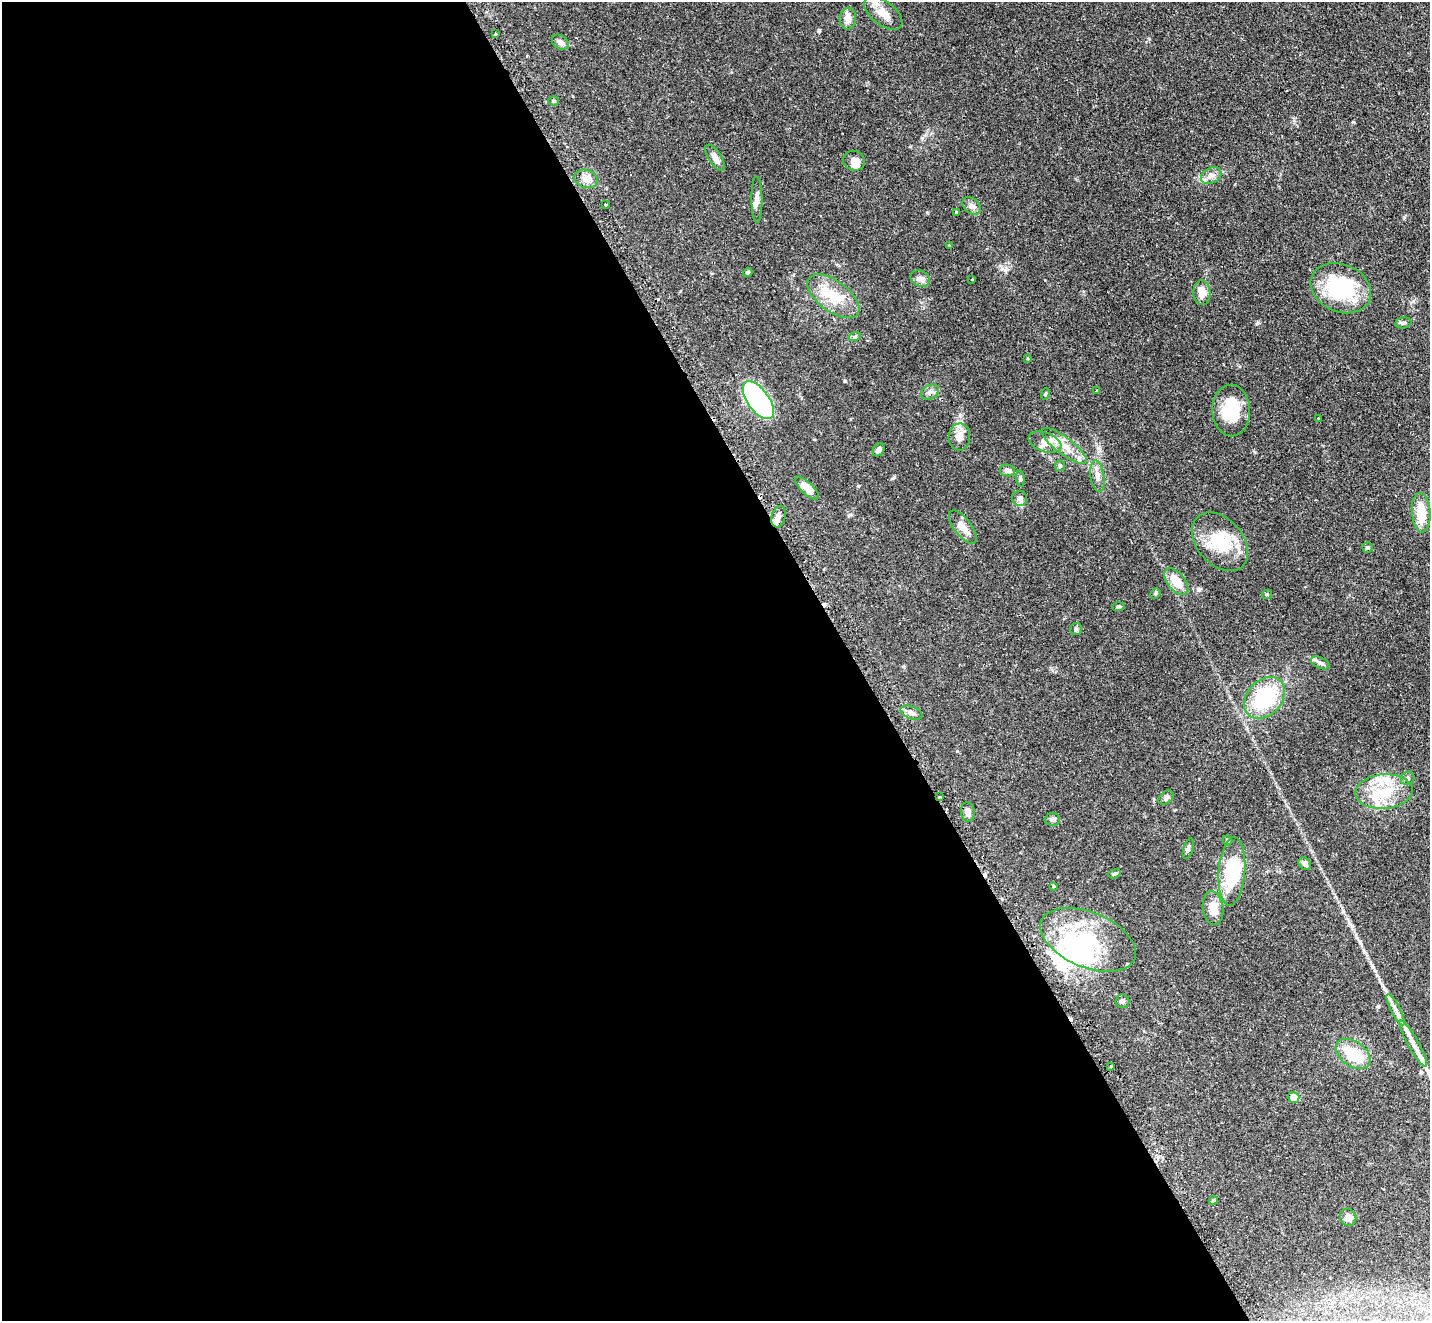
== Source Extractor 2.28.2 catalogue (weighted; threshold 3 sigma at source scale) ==
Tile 9 of 4 x 4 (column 1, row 3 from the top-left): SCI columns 28-1455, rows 1627-2945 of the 5770 x 5755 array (HDU 1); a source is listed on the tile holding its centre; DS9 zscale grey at full resolution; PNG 1432 x 1323 px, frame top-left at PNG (2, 2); each listed source drawn as its Kron ellipse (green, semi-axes under 4 px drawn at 4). Shown black and unused: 60% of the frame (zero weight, under 2 of 3 exposures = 3% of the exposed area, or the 3 px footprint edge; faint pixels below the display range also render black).
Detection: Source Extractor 2.28.2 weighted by HDU 2 'WHT'; one run over the whole footprint, this tile lists its part. Background 0.103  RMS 0.0054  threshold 0.0241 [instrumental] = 3 sigma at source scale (4.5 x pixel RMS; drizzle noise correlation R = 1.50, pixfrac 1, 0.05/0.05 arcsec/px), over >= 5 px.
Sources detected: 95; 6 inside a brighter object's white glare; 4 cosmic-ray / hot-pixel residue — neither listed nor drawn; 11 inside a brighter listed object's ellipse — not listed separately; the other 74 listed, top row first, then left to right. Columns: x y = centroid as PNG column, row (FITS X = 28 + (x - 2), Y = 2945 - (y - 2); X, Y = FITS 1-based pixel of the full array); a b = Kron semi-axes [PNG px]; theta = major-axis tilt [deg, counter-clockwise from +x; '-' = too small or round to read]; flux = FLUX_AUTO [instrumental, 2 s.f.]
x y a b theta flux
883 13 22 11 -38 6.9
848 18 11 8 84 4
495 34 3 2 - 0.68
560 42 9 6 -36 2.2
553 101 5 4 - 0.63
715 158 15 6 -58 2.4
854 161 11 9 -20 4.5
1211 176 11 7 28 2.7
586 179 12 9 -16 3.8
757 199 23 5 -89 2.9
606 205 3 2 - 0.51
972 206 10 7 -40 2.1
956 212 3 3 - 0.65
949 245 3 3 - 0.65
748 272 5 4 - 0.83
920 279 10 8 -25 2.4
972 279 3 2 - 0.73
1341 288 31 23 -24 39
1202 293 12 8 -86 5.4
833 296 30 15 -37 14
1403 323 8 5 10 1.2
855 336 6 4 21 0.74
1028 359 4 3 - 0.4
1097 391 3 2 - 0.6
930 392 9 7 28 2
1045 394 6 3 71 0.53
758 400 22 11 -54 110
1231 410 26 19 -88 19
1318 419 3 2 - 0.51
959 437 13 11 87 4.5
1045 442 17 9 -20 5.2
1064 446 27 8 -37 7.6
879 450 7 5 55 1.5
1060 466 5 5 - 0.81
1007 471 7 6 - 2.2
1097 476 16 7 -81 3.3
1020 479 8 4 -82 0.82
807 488 15 6 -43 6
1020 498 7 7 - 1.6
1421 513 20 9 -86 12
778 517 11 7 73 3.3
963 527 20 8 -53 5.4
1220 542 33 23 -48 23
1367 548 5 5 - 0.89
1176 582 16 9 -51 8.8
1155 593 5 4 - 0.75
1267 594 5 4 - 0.62
1118 607 6 4 4 0.74
1076 629 6 6 - 0.89
1320 663 10 5 -24 1.6
1265 698 23 17 47 36
911 713 11 6 -21 2.1
1408 778 7 6 - 1.4
1384 791 28 17 4 18
939 797 3 3 - 2.3
1166 798 8 6 40 1.4
968 812 10 7 -83 2.3
1052 819 7 6 - 1.5
1227 840 5 4 - 0.8
1188 849 10 5 72 1.2
1305 864 7 5 -47 1.9
1232 871 34 13 85 28
1114 874 6 4 20 0.81
1053 886 3 3 - 0.55
1213 908 17 10 -82 6.3
1088 940 50 27 -23 37
1122 1001 7 7 - 1.3
1395 1010 17 5 -63 3.1
1413 1044 26 5 -61 5.3
1353 1054 19 12 -35 19
1111 1067 3 3 - 2
1293 1097 6 5 - 5.8
1213 1200 4 4 - 0.6
1348 1217 9 8 - 4.1
Overlapping masked pixels (flux is a lower limit): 1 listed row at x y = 939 797
Unlisted compact peaks at least as high as the median listed source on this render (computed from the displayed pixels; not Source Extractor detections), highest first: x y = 845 381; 819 30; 1257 323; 858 486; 1149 39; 893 478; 1404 217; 922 138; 850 515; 1352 926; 1255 452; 1343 911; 962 422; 927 212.